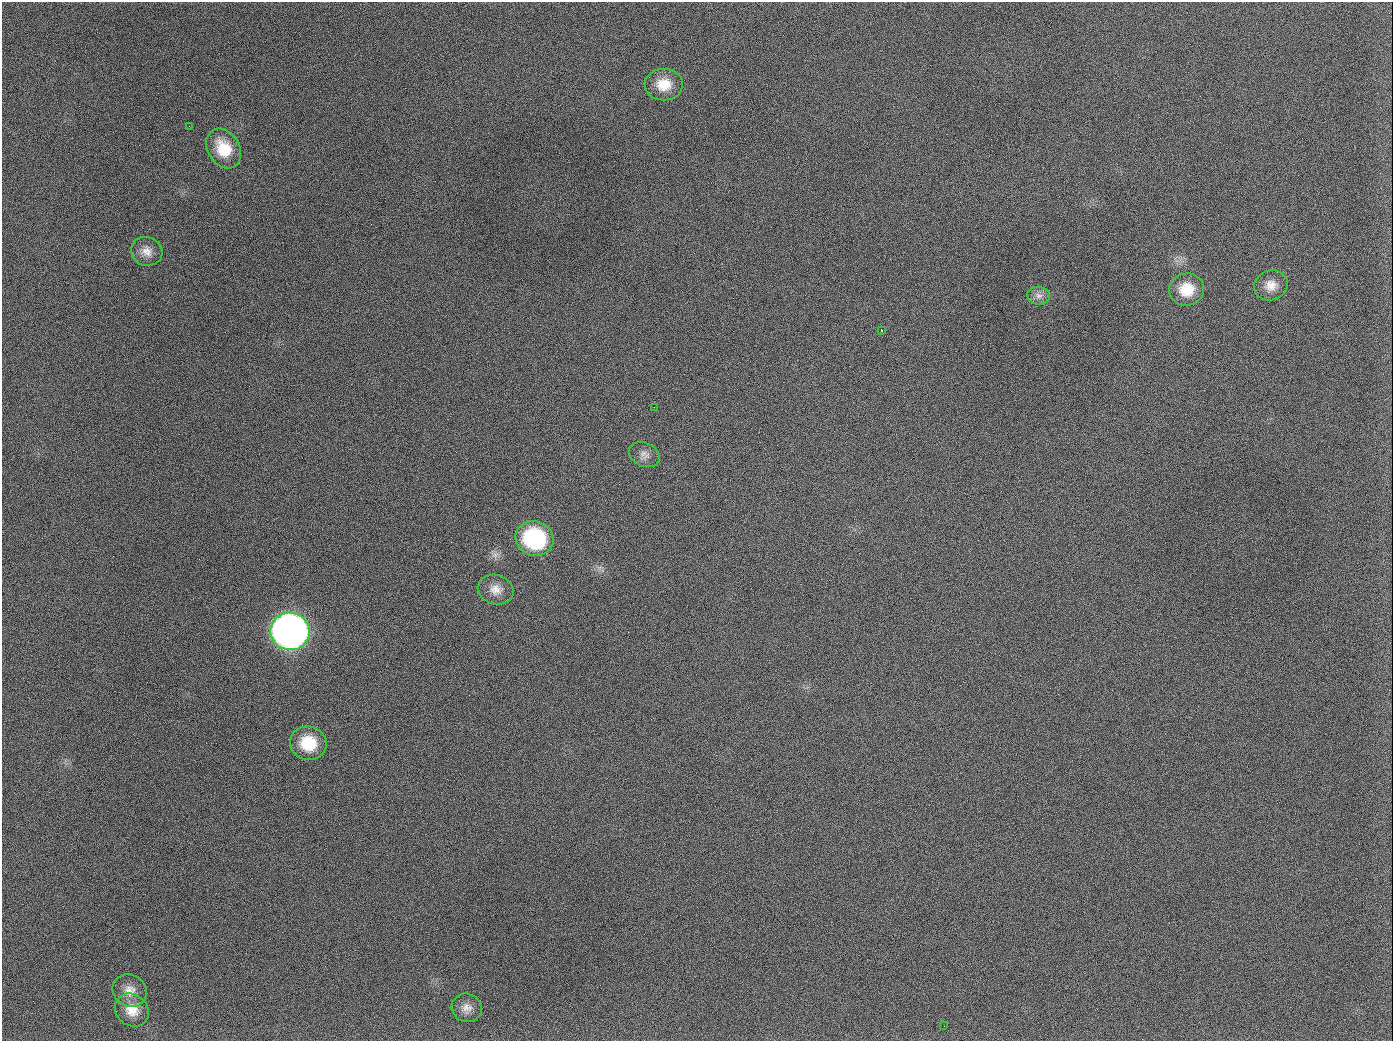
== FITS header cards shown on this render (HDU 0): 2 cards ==
NAXIS1  =                 1391
NAXIS2  =                 1039

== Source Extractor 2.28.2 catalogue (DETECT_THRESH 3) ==
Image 1391 x 1039 px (HDU 0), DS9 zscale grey, 1 PNG px = 1 image px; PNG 1395 x 1043 px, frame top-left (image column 1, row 1039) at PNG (2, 2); each listed source drawn as its Kron ellipse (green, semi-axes under 4 px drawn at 4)
Background 1700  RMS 74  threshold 223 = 3 sigma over >= 5 px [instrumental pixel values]
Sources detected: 18; all 18 listed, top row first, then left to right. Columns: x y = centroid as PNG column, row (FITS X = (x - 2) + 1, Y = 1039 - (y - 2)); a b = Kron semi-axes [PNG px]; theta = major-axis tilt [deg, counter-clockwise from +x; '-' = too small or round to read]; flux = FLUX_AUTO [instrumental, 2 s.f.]
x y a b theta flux
664 84 19 16 1 1.1e+05
189 126 2 2 - 7.6e+03
224 148 21 16 -59 1.6e+05
147 251 16 14 -23 5.5e+04
1271 285 17 15 22 6.6e+04
1186 289 17 16 - 1.2e+05
1039 296 11 9 -8 3.1e+04
882 330 3 2 - 1.5e+04
654 407 3 2 - 3.7e+03
644 455 16 12 -25 3.7e+04
535 539 19 17 -18 5.6e+05
496 590 18 14 -18 6.2e+04
290 631 20 19 - 3.9e+06
308 743 18 17 - 1.8e+05
130 991 18 15 -34 6.5e+04
467 1008 15 14 - 4.7e+04
132 1010 18 15 -39 8.6e+04
944 1026 2 2 - 5.6e+03